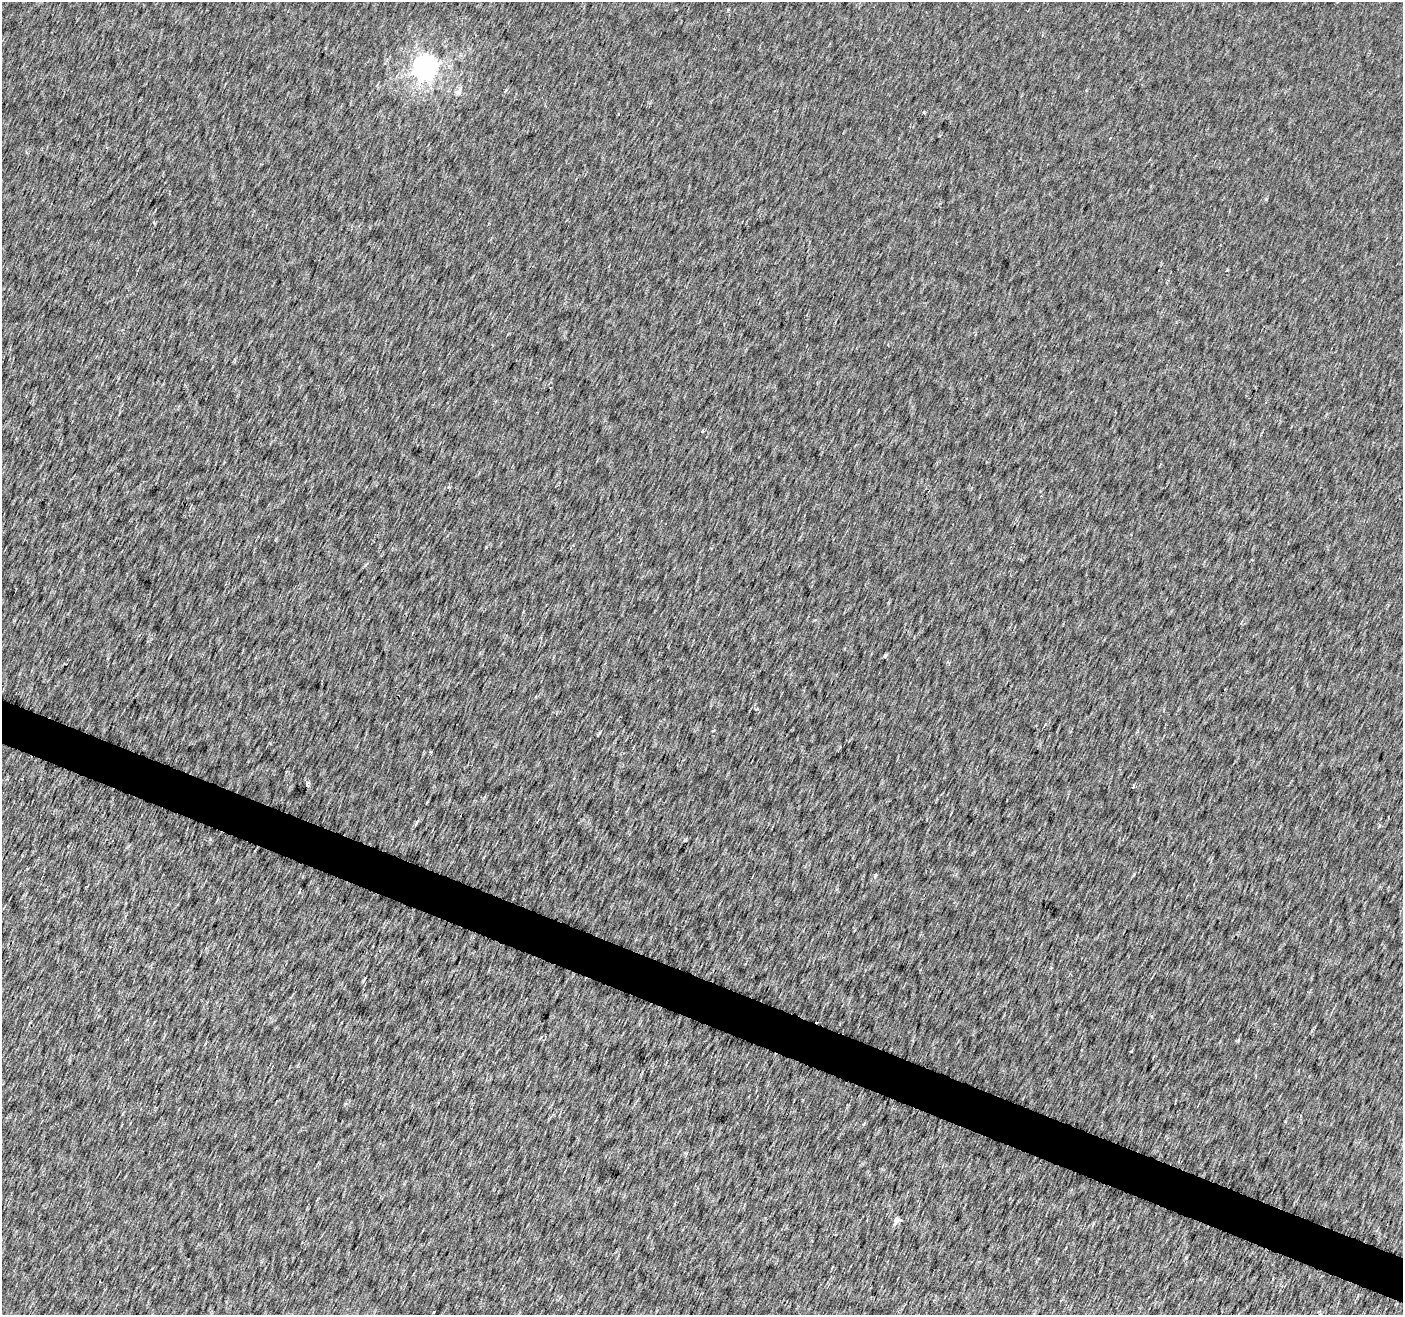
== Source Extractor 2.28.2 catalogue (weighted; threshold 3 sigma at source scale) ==
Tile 6 of 4 x 4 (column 2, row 2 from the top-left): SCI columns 1407-2807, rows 2840-4152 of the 5616 x 5741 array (HDU 1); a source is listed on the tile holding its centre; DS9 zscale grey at full resolution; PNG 1405 x 1317 px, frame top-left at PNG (2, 2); no overlay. Shown black and unused: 3% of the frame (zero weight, under 2 of 3 exposures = <1% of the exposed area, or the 3 px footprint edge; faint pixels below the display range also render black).
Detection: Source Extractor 2.28.2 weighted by HDU 2 'WHT'; one run over the whole footprint, this tile lists its part. Background 0.0078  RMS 0.0095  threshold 0.0426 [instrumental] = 3 sigma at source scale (4.5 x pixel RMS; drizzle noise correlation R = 1.50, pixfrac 1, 0.0396/0.0396 arcsec/px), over >= 5 px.
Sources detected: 10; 1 cosmic-ray / hot-pixel residue — not listed; the other 9 listed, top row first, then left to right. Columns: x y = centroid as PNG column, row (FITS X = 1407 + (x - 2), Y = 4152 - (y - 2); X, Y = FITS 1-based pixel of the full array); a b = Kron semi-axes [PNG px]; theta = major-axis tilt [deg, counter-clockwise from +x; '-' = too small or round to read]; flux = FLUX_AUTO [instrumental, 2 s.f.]
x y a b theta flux
425 68 8 8 - 890
458 92 10 7 21 3.4
924 112 3 3 - 1.9
1110 138 3 2 - 1.7
1227 270 4 3 - 0.78
702 431 3 3 - 1.8
307 785 3 3 - 7.8
875 875 4 3 - 6.7
896 1220 11 5 64 3.9